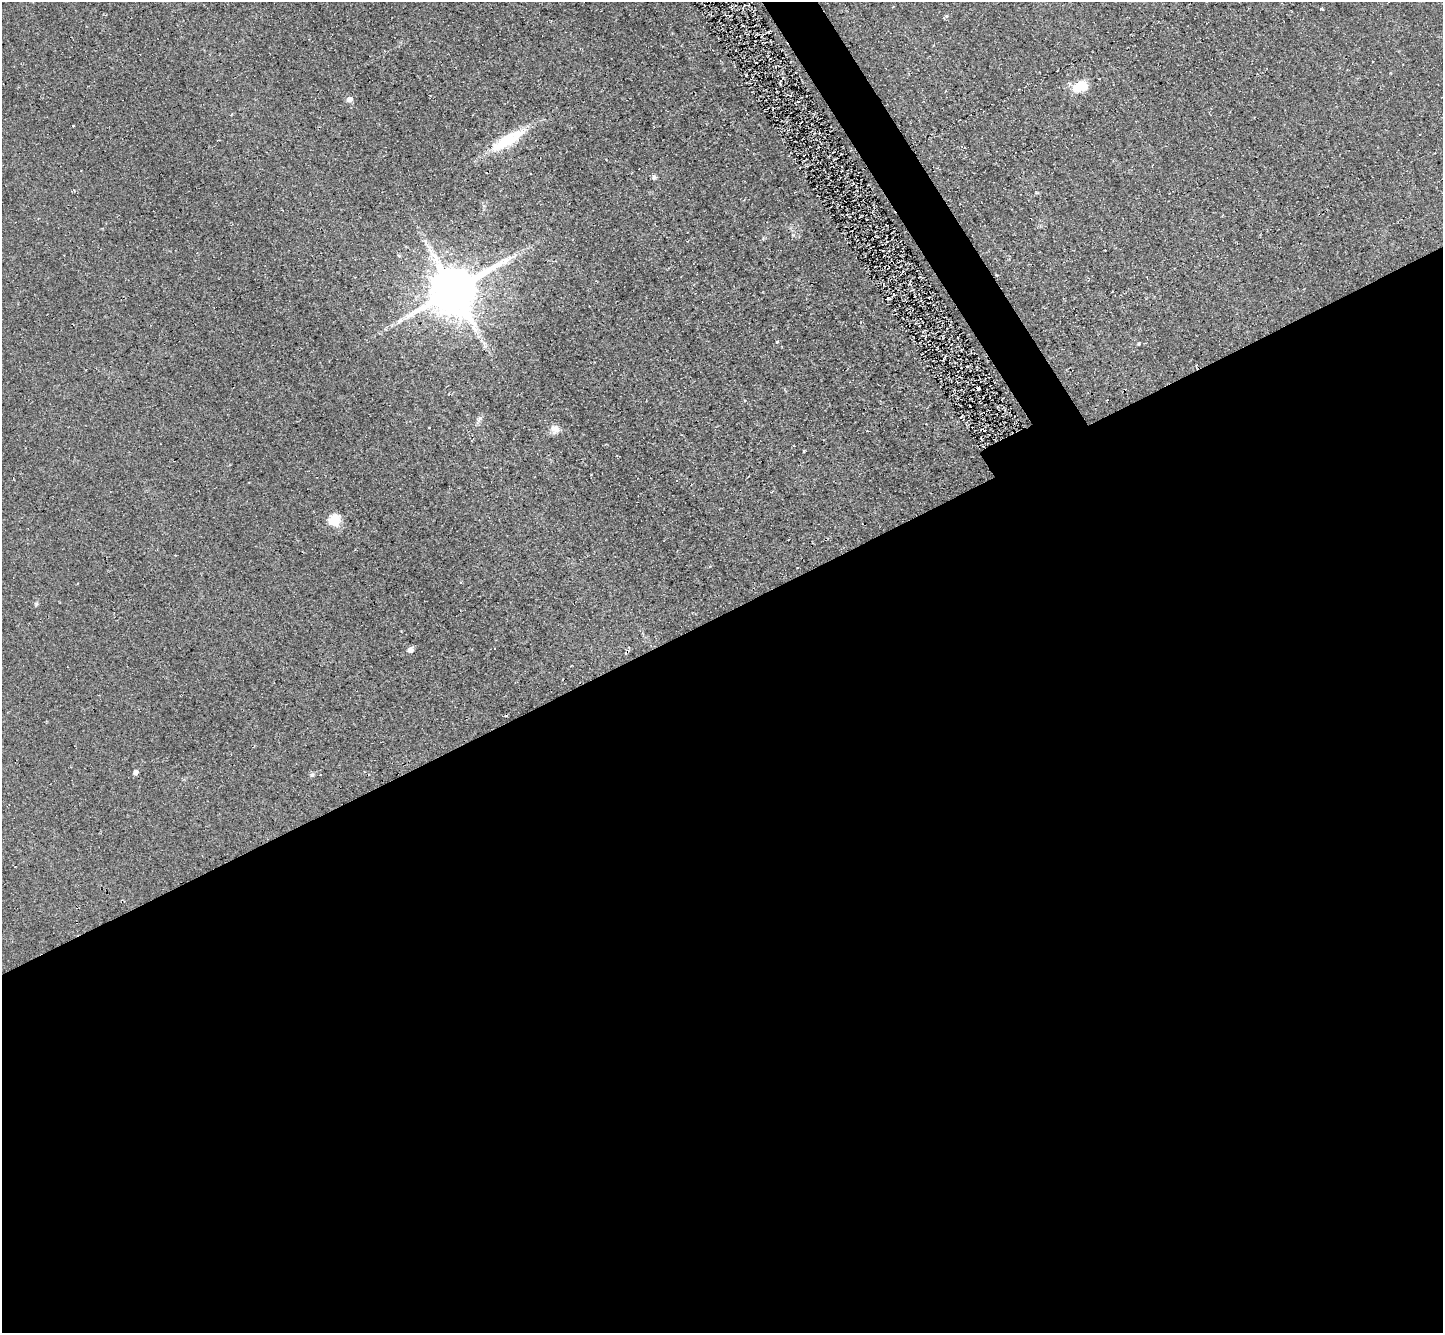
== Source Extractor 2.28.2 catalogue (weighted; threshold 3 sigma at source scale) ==
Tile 15 of 4 x 4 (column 3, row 4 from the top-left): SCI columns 2942-4382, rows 318-1648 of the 5844 x 5824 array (HDU 1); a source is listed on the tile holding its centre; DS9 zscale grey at full resolution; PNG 1445 x 1335 px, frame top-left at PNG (2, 2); no overlay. Shown black and unused: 55% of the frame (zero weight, under 2 of 3 exposures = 3% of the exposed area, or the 3 px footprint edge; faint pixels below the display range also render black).
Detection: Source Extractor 2.28.2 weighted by HDU 2 'WHT'; one run over the whole footprint, this tile lists its part. Background 0.0372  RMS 0.013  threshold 0.0565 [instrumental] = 3 sigma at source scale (4.5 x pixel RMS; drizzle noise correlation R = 1.50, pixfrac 1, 0.05/0.05 arcsec/px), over >= 5 px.
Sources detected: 21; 2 cosmic-ray / hot-pixel residue — not listed; the other 19 listed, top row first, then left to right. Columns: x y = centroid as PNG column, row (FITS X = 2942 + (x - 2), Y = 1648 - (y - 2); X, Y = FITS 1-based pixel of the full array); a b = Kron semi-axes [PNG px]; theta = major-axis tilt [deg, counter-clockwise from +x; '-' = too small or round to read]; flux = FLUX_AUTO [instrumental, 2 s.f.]
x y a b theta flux
946 16 7 4 41 1.9
1080 86 15 10 18 28
349 99 5 5 - 8.6
73 126 3 3 - 2.5
507 140 49 12 31 54
654 177 6 6 - 2.8
399 256 6 4 -3 1.3
453 290 16 14 31 5800
400 320 11 6 33 5.7
777 341 5 3 - 1
1139 344 4 3 - 1.3
479 420 15 4 65 3.8
555 429 12 11 - 8.7
334 521 6 6 - 98
797 568 3 2 - 0.84
36 604 5 5 - 1.8
410 650 5 5 - 6.9
135 772 5 4 - 5.1
312 775 7 5 21 2.3